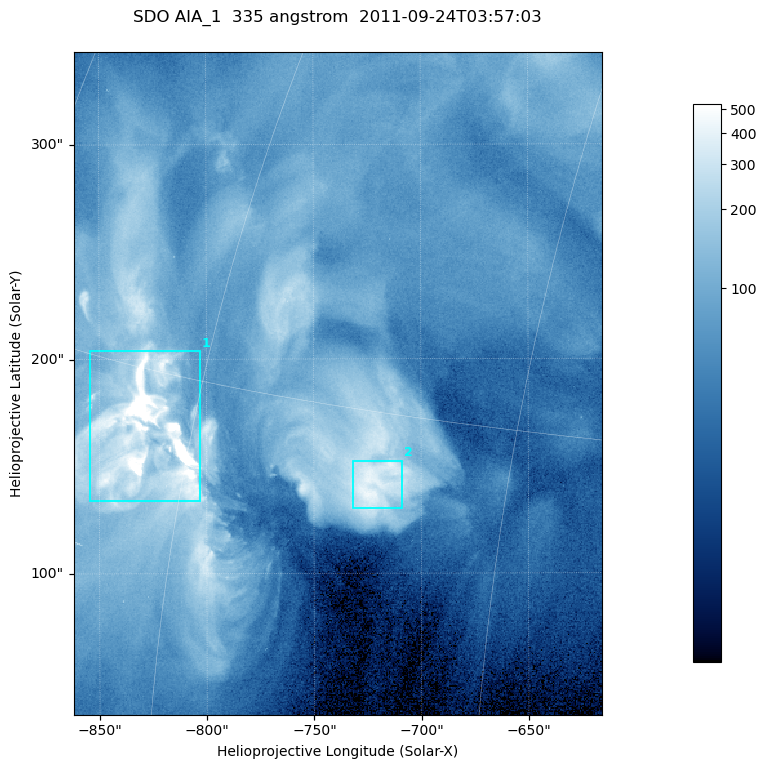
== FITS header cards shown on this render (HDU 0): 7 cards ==
TELESCOP= 'SDO     '           /
INSTRUME= 'AIA_1   '           /
WAVELNTH=                  335 /
WAVEUNIT= 'angstrom'           /
DATE-OBS= '2011-09-24T03:57:03.62' /
CTYPE1  = 'HPLN-TAN'           /
CTYPE2  = 'HPLT-TAN'           /

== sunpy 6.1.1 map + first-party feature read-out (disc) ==
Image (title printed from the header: SDO AIA_1  335 angstrom  2011-09-24T03:57:03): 410 x 514 px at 0.601 arcsec/px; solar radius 956 arcsec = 1592 px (partial field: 2.6% of the solar disc is inside the frame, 100% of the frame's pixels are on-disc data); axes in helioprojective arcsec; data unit not stated in the header (colour bar unlabelled)
Pointing: header CRPIX1/2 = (2042.06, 2043.86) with CRVAL1/2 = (0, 0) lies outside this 410 x 514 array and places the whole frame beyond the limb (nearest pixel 1.41 R_sun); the SolarSoft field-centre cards XCEN/YCEN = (-738.7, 188.6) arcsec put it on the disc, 1311 arcsec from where CRPIX/CRVAL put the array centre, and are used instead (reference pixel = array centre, CRVAL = XCEN/YCEN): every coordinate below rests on XCEN/YCEN
Orientation: roll -0.143 deg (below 1 deg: not rotated)
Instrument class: DISC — disc imager (sunpy class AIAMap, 335 A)
Bright regions (active regions / flare kernels): reference = the on-disc median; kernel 3 px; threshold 5 sigma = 244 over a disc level ~69.6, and >= 1.15x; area >= 210 px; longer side >= 5 px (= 3 arcsec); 2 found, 2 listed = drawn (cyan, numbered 1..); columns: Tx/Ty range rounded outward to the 2 arcsec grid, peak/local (2 s.f.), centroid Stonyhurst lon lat
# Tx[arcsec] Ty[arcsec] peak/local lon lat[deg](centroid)
1 -854..-802 134..204 22 -62 +13
2 -732..-708 130..154 6.4 -51 +13